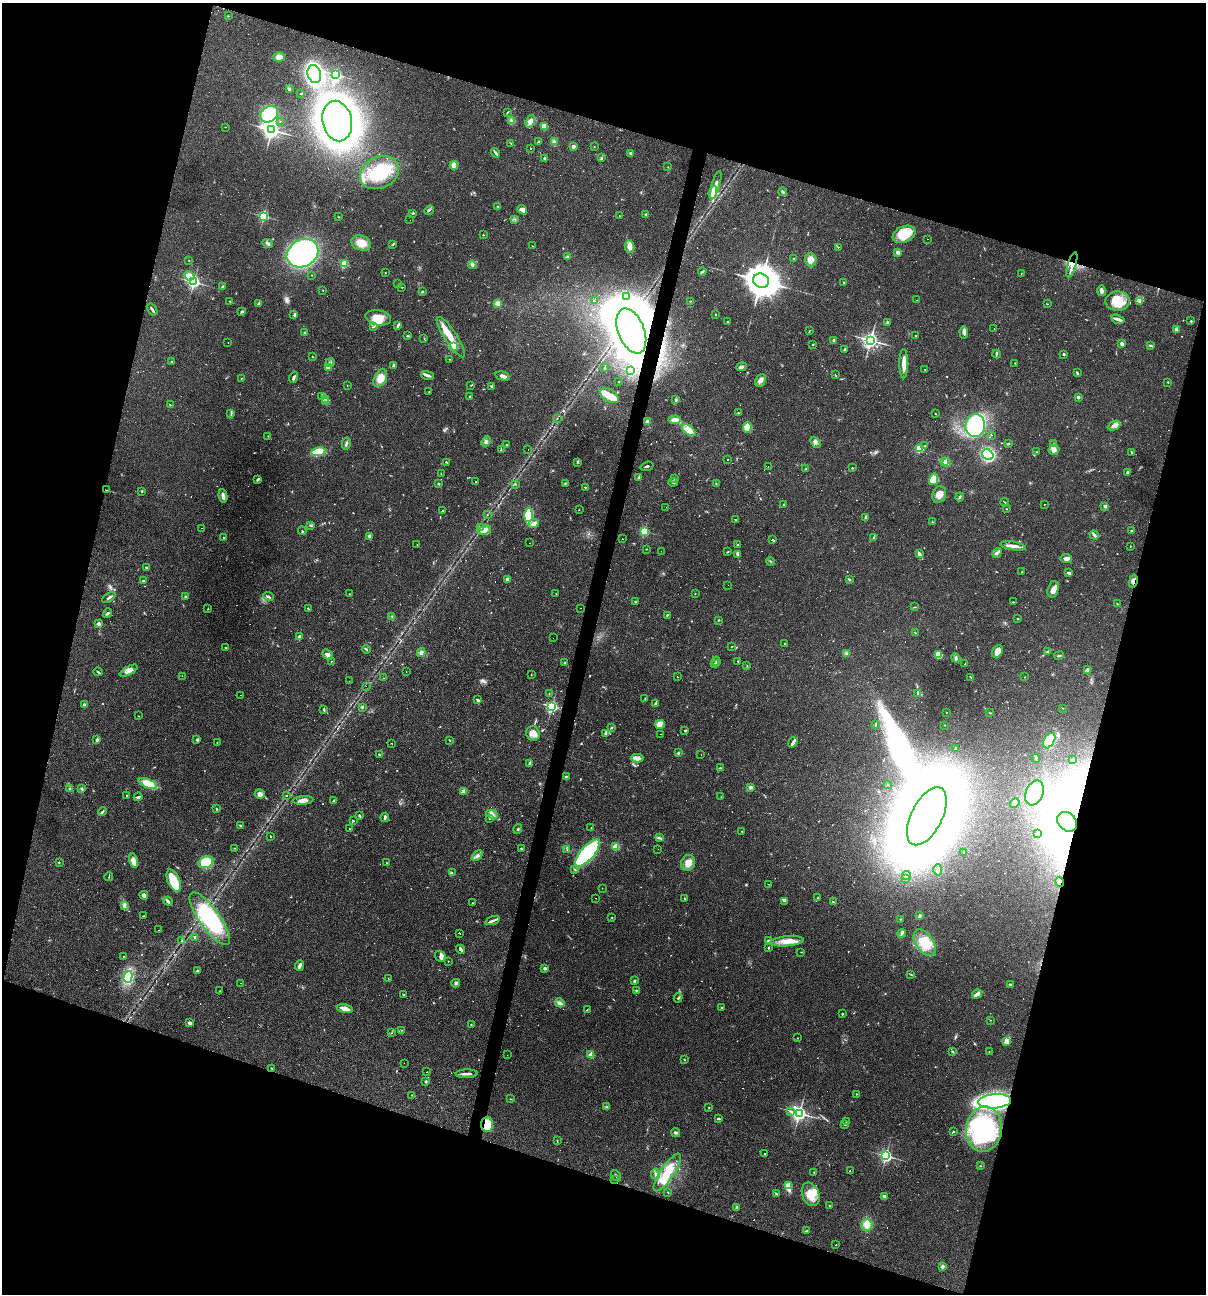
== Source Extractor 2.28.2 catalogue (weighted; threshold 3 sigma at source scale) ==
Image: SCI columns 248-5061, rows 1-5166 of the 5183 x 5166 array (HDU 1 of 3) = the unmasked area's bounding box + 8 px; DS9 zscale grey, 4 x 4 block average (1 PNG px = mean of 4 x 4 image px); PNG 1208 x 1296 px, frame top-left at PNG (2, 3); each listed source drawn as its Kron ellipse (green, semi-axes under 4 px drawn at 4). Shown black and unused: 35% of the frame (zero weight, under 2 of 3 exposures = <1% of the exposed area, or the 3 px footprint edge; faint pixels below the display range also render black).
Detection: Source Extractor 2.28.2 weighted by HDU 2 'WHT'. Background 0.0497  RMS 0.0052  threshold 0.0232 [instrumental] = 3 sigma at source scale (4.5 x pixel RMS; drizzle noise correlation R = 1.50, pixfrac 1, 0.05/0.05 arcsec/px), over >= 5 px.
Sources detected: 816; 18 too faint to see at this stretch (4 x 4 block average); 10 inside a brighter object's white glare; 97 cosmic-ray / hot-pixel residue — neither listed nor drawn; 10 coinciding with a brighter row at this scale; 33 inside a brighter listed object's ellipse — not listed separately; of the other 648, all 500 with FLUX_AUTO >= 1.02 (the completeness limit of this list) listed and drawn (148 fainter detections not listed), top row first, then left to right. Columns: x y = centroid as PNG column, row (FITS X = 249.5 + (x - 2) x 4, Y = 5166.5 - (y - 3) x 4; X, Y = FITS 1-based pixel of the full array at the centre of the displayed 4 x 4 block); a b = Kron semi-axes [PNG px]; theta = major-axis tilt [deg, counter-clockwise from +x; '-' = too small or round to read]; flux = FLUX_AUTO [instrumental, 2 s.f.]
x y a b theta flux
228 16 2 2 - 2.2
279 57 5 4 - 22
314 74 9 6 -72 620
336 75 2 2 - 400
289 89 3 2 - 4.8
301 94 2 2 - 2.2
507 112 4 2 - 2.5
269 114 9 7 36 190
280 121 2 2 - 1.3
337 121 20 14 -77 2200
512 121 4 3 - 6.1
530 122 7 4 70 13
544 126 3 3 - 31
225 127 2 2 - 1.5
272 130 4 3 - 1100
538 142 4 2 - 3.8
554 142 4 3 - 8.3
511 143 4 2 - 2.9
573 146 2 2 - 42
594 146 2 2 - 1.3
531 149 2 2 - 4.5
495 153 5 3 - 5.8
631 153 3 2 - 7.2
601 158 3 2 - 4
545 159 3 2 - 8.8
454 165 4 3 - 34
668 167 2 2 - 1.2
379 173 20 15 25 150
715 185 15 3 73 20
783 192 4 3 - 5.2
713 193 6 3 81 26
498 206 3 2 - 2.1
429 210 5 2 - 2.5
522 210 5 3 - 17
413 213 3 2 - 3.1
646 214 3 2 - 3.9
619 215 2 2 - 1.1
264 216 2 2 - 410
339 217 2 2 - 1.4
515 219 2 2 - 1.6
410 220 2 2 - 2.2
904 234 12 8 22 90
483 235 2 2 - 1.3
928 239 2 2 - 1.5
267 243 5 2 - 6.2
361 243 10 7 -21 38
393 244 4 2 - 2.9
532 246 2 2 - 1.2
630 247 6 5 - 19
838 247 2 2 - 1.3
898 252 2 2 - 46
302 253 16 13 31 540
567 257 2 2 - 2.7
793 258 2 2 - 1.6
189 260 2 2 - 1
811 260 7 6 - 20
344 264 2 2 - 190
472 265 4 3 - 7.9
1072 265 13 3 74 19
702 272 4 2 - 4.6
385 273 2 2 - 1.2
1021 273 2 2 - 1.5
312 275 2 2 - 1.3
189 276 5 3 - 37
761 281 8 7 - 6000
194 282 2 2 - 630
844 282 2 2 - 2.7
398 283 2 2 - 1.4
222 286 3 2 - 2.3
402 287 2 2 - 1.7
323 290 2 2 - 1.1
1101 291 5 2 - 13
422 292 3 2 - 2.8
627 296 2 2 - 2.5
917 300 2 2 - 1.1
230 301 3 2 - 2.2
594 301 3 2 - 84
690 301 3 2 - 2.4
1118 301 12 9 -3 75
1140 301 3 2 - 5.2
259 303 3 2 - 6.2
498 303 2 2 - 120
1047 304 3 2 - 1.6
152 310 6 2 -55 6.9
242 312 3 2 - 3.8
715 314 2 2 - 2.5
294 315 3 2 - 2.7
378 318 13 7 -11 43
1118 319 7 2 -16 20
1191 321 2 2 - 2.9
727 322 2 2 - 1.3
887 322 3 2 - 3
398 326 4 2 - 4.4
373 327 2 2 - 1.6
994 328 2 2 - 1
1176 329 3 3 - 9.4
631 331 23 13 -68 3300
809 331 2 2 - 1.7
964 332 6 4 -85 10
305 333 2 2 - 27
915 335 2 2 - 1.7
407 336 2 2 - 3.1
451 337 24 6 -56 49
424 338 2 2 - 1.5
834 340 3 2 - 4.6
870 340 3 3 - 930
228 343 2 2 - 2.2
813 344 2 2 - 3.1
1122 344 4 3 - 7.2
1150 345 3 2 - 2.7
453 346 2 2 - 260
845 349 3 2 - 4
996 354 4 2 - 3.1
1064 354 2 2 - 3.6
312 357 2 2 - 1.6
449 359 2 2 - 1.3
171 362 3 2 - 2.7
330 363 5 4 - 7.1
1015 363 2 2 - 2.2
904 364 15 3 90 29
394 366 3 2 - 9.3
328 367 2 2 - 60
741 367 5 3 - 6.3
604 368 3 2 - 1.9
924 369 2 2 - 1.8
631 370 2 2 - 290
1077 373 3 2 - 3.2
427 375 7 3 -15 8.8
835 375 3 2 - 1.8
503 376 7 3 -14 11
294 377 5 2 - 7.7
380 378 9 6 63 38
241 379 2 2 - 1.3
760 380 7 4 65 14
619 382 2 2 - 1.6
1168 382 2 2 - 4.2
347 385 2 2 - 1.4
471 385 2 2 - 1.4
492 386 4 2 - 4.3
429 391 2 2 - 1.7
322 396 4 3 - 4.6
470 396 2 2 - 2.5
609 396 10 6 -34 39
1078 397 3 2 - 5.9
326 399 2 2 - 2.1
676 399 2 2 - 1.6
326 402 4 2 - 4
170 405 3 2 - 2.1
231 413 4 2 - 2.5
738 413 3 2 - 1.8
935 414 2 2 - 1.3
557 419 2 2 - 2.1
675 420 6 3 3 21
648 421 3 2 - 13
975 426 11 10 - 390
1114 426 7 4 21 15
747 427 5 4 - 14
689 430 8 4 -39 42
991 435 2 2 - 1
268 436 2 2 - 1.5
486 441 5 3 - 6.6
815 442 6 4 -54 8.2
346 443 6 2 77 7
1008 444 2 2 - 2.4
1053 444 2 2 - 1.5
506 445 2 2 - 1.3
925 446 2 2 - 2.7
919 448 2 2 - 220
528 449 2 2 - 14
501 450 2 2 - 1.4
1054 450 5 4 - 13
1036 451 2 2 - 1.1
318 452 7 3 12 130
1132 452 3 2 - 3.6
988 455 6 5 - 290
727 459 2 2 - 37
446 462 3 2 - 2.6
577 462 2 2 - 2.2
944 462 2 2 - 110
946 462 2 2 - 170
647 466 6 2 18 4.7
768 466 2 2 - 2.1
852 468 2 2 - 2.8
806 469 3 2 - 2.1
441 473 2 2 - 1.7
1127 473 4 2 - 3.6
639 478 3 3 - 4.7
258 479 3 2 - 6.1
674 479 2 2 - 1.3
934 479 6 4 75 32
475 481 2 2 - 42
673 482 4 2 - 4.6
439 484 2 2 - 15
515 484 2 2 - 2.1
565 484 3 2 - 3.4
716 484 2 2 - 1.4
585 487 2 2 - 7.5
107 490 4 2 - 1.4
142 491 3 2 - 1.9
939 495 9 6 72 25
223 496 7 2 -81 20
960 497 4 2 - 3.8
1005 502 4 2 - 1.8
784 504 2 2 - 2.3
1044 504 2 2 - 1.2
1105 506 3 3 - 6.3
666 507 2 2 - 1.6
579 509 2 2 - 1.2
1006 509 2 2 - 1.4
442 511 3 2 - 3.5
487 515 2 2 - 1.1
529 515 7 2 88 170
866 518 4 2 - 5.8
736 519 4 2 - 150
933 522 3 2 - 1.6
534 523 5 3 - 15
311 525 3 2 - 2.4
481 527 2 2 - 1.7
201 528 2 2 - 1.6
484 530 7 4 25 13
302 531 4 2 - 2.8
644 531 2 2 - 330
1131 531 2 2 - 3.2
1094 535 4 3 - 7
369 537 4 3 - 5.3
874 537 3 2 - 2
224 538 2 2 - 1.6
622 539 2 2 - 1.9
773 540 3 2 - 120
530 543 2 2 - 5.2
738 544 3 2 - 2
417 545 2 2 - 1.2
1013 546 13 3 -10 20
1130 546 2 2 - 1.3
647 549 3 2 - 1.7
661 551 2 2 - 2.3
727 552 2 2 - 1.5
997 553 5 3 - 6.9
919 554 4 3 - 9.9
738 555 3 2 - 2.7
1066 559 6 3 -7 11
770 561 4 2 - 1.7
146 567 3 2 - 3.1
1022 572 2 2 - 1.8
1068 572 3 2 - 3.1
507 579 2 2 - 45
850 579 2 2 - 2.2
143 581 2 2 - 3.3
1133 581 7 2 78 8.9
728 585 2 2 - 1.2
1053 589 8 5 75 20
349 594 2 2 - 1.2
556 594 2 2 - 1.5
695 594 2 2 - 1.3
185 597 3 2 - 3.9
268 597 5 2 - 6.2
109 598 7 2 34 5.9
635 601 2 2 - 2.2
1013 602 3 2 - 1.9
1117 604 3 2 - 2.3
914 607 2 2 - 1.3
308 608 3 2 - 2.4
581 608 2 2 - 1.5
208 609 2 2 - 2.4
108 613 5 2 - 4.4
667 615 2 2 - 3.4
392 617 2 2 - 1.8
1018 619 2 2 - 2.8
718 620 3 2 - 1.8
98 624 2 2 - 44
915 633 2 2 - 1.5
299 636 2 2 - 4.9
553 638 2 2 - 5.4
785 644 3 2 - 2.2
225 647 2 2 - 2.2
731 647 3 2 - 1.2
366 649 4 2 - 3.2
421 652 4 4 - 9.1
997 652 7 4 56 24
1048 652 4 2 - 2.7
847 654 3 2 - 1.8
328 655 6 3 -42 8.3
938 655 4 3 - 36
1059 655 5 2 - 3.7
956 658 5 2 - 5.5
331 661 2 2 - 1.3
716 661 5 2 - 6.3
738 661 2 2 - 1.5
564 662 2 2 - 2.1
715 664 2 2 - 12
965 664 3 2 - 2
747 665 3 2 - 1.3
1087 670 2 2 - 7.4
129 671 10 4 28 19
98 672 4 2 - 4.1
406 672 2 2 - 6.2
531 674 3 2 - 1.2
182 676 2 2 - 1.4
677 677 2 2 - 1.6
1025 677 2 2 - 1.3
384 678 2 2 - 1.2
971 678 4 2 - 2.3
349 681 2 2 - 1.4
366 686 2 2 - 1.7
918 693 3 2 - 4.2
549 694 3 2 - 1.7
241 695 2 2 - 1.6
645 698 2 2 - 1.3
478 700 3 2 - 6.9
656 703 3 2 - 6.1
85 705 3 3 - 7.4
362 707 3 3 - 4
552 707 2 2 - 490
1063 708 3 2 - 1.4
324 710 3 2 - 4.7
946 712 2 2 - 1.7
990 713 4 2 - 2.1
138 716 2 2 - 1.1
660 724 5 4 - 36
876 725 4 2 - 2.4
945 725 2 2 - 1.6
611 728 3 2 - 2.9
685 730 2 2 - 160
533 733 7 7 - 21
605 734 3 3 - 7.6
661 734 2 2 - 1.6
97 740 3 2 - 10
197 740 2 2 - 21
450 740 2 2 - 1
1049 741 8 5 59 52
793 742 5 3 - 7.2
217 743 2 2 - 1.2
392 743 2 2 - 2.7
956 748 3 2 - 2.9
678 753 3 2 - 3.1
379 755 3 2 - 3.9
701 755 2 2 - 1.5
637 758 6 4 1 17
1036 758 4 2 - 4.6
1072 760 3 2 - 4.6
530 763 3 2 - 12
721 768 3 2 - 2
566 776 2 2 - 2.3
148 783 10 4 -24 75
887 784 2 2 - 1.7
751 787 3 3 - 5.1
69 788 3 2 - 2.3
82 789 3 3 - 4
463 791 2 2 - 78
1034 793 13 8 67 110
260 794 5 4 - 15
127 795 3 2 - 2.2
286 795 2 2 - 1.5
138 797 4 2 - 5
721 797 2 2 - 1.1
303 800 10 3 5 18
334 801 3 2 - 5.5
1015 803 5 4 - 15
216 809 2 2 - 1.1
102 812 4 2 - 4.9
492 814 6 4 -26 11
359 815 2 2 - 6
927 816 31 15 63 6800
385 817 4 2 - 7.5
489 819 3 2 - 1
353 821 4 2 - 1.4
1067 822 11 8 -44 97
240 825 2 2 - 3.2
591 828 2 2 - 2.1
349 829 2 2 - 1.7
518 829 5 2 - 3.9
742 831 2 2 - 1.2
1038 834 2 2 - 1.5
270 837 2 2 - 1.8
659 838 2 2 - 1.4
616 847 2 2 - 160
234 848 3 2 - 1.8
521 849 2 2 - 3.1
567 849 2 2 - 1.1
658 849 2 2 - 1.3
588 853 17 6 49 450
964 853 2 2 - 4.1
477 856 6 3 42 9.3
133 861 7 3 -78 37
59 862 2 2 - 2
206 862 7 5 25 77
387 863 3 2 - 2.3
688 863 8 7 - 25
575 869 3 2 - 2.4
938 870 6 2 88 7.6
452 872 2 2 - 1.4
109 876 4 2 - 2.5
907 876 5 3 - 5.5
905 879 3 2 - 2.2
174 881 12 6 -65 89
1060 882 5 2 - 4.8
769 884 2 2 - 2.5
602 888 2 2 - 1.5
144 895 4 3 - 11
596 898 2 2 - 2.7
818 898 2 2 - 2.8
684 899 2 2 - 1.4
168 901 5 3 - 6.3
785 901 3 2 - 2.1
833 902 3 2 - 3.3
472 903 2 2 - 7.7
125 905 4 4 - 7.4
143 916 2 2 - 2.9
920 916 3 2 - 4
612 918 2 2 - 3.3
210 919 31 10 -55 260
901 919 2 2 - 1.3
493 921 7 2 19 8
159 930 2 2 - 1.5
459 933 2 2 - 66
902 934 4 2 - 4.3
195 937 2 2 - 5.2
182 940 2 2 - 1.3
768 941 4 2 - 7
787 941 16 5 5 38
925 943 15 9 -56 68
769 948 2 2 - 2.7
461 949 5 2 - 6
801 952 3 2 - 1
123 956 2 2 - 1.5
440 956 6 5 - 11
448 961 2 2 - 1.1
300 965 5 2 - 14
545 968 3 3 - 5.6
197 971 3 2 - 2.6
911 974 2 2 - 1.2
128 977 6 4 74 71
388 979 3 2 - 1.1
634 981 2 2 - 4.7
241 983 2 2 - 3.3
456 983 4 2 - 5.6
1010 984 3 2 - 3.2
220 991 3 2 - 1.9
636 991 2 2 - 1.9
977 994 5 2 - 22
404 995 3 2 - 2.4
678 998 4 2 - 4
560 1003 5 3 - 9.3
722 1007 3 2 - 3
345 1009 8 3 -14 28
587 1009 3 2 - 1.6
842 1014 2 2 - 2.1
990 1020 2 2 - 1.1
190 1023 3 2 - 13
471 1024 2 2 - 2.4
401 1030 2 2 - 1.3
391 1033 2 2 - 1
798 1038 2 2 - 1.2
1006 1041 2 2 - 97
952 1051 2 2 - 2.1
989 1051 2 2 - 1.2
591 1054 2 2 - 140
507 1055 2 2 - 1.2
684 1059 3 2 - 1.9
404 1063 2 2 - 1.7
272 1068 2 2 - 2.4
427 1072 2 2 - 12
467 1074 11 2 1 12
426 1082 2 2 - 4.8
856 1094 2 2 - 1.4
412 1095 3 2 - 1.7
510 1099 2 2 - 1.3
994 1101 16 7 5 750
607 1107 3 2 - 3.5
709 1107 2 2 - 1.5
791 1112 2 2 - 5.8
799 1113 3 3 - 920
719 1118 3 2 - 4.9
846 1122 3 2 - 2
487 1124 7 6 - 67
845 1124 3 2 - 2
984 1129 23 18 81 310
953 1132 2 2 - 1.6
676 1133 4 2 - 6.7
557 1141 3 2 - 2.3
765 1154 2 2 - 59
886 1156 2 2 - 620
980 1166 2 2 - 1.7
850 1171 2 2 - 130
667 1172 22 6 56 71
814 1172 2 2 - 1.4
655 1174 5 2 - 5.6
616 1176 6 2 -54 5.2
615 1180 2 2 - 1.2
788 1185 2 2 - 130
668 1192 2 2 - 1.4
776 1193 2 2 - 2.5
811 1194 12 8 -68 44
884 1196 3 2 - 8.1
830 1206 3 2 - 1.4
736 1207 3 2 - 4.1
867 1225 6 5 - 18
807 1231 3 2 - 2.1
836 1245 2 2 - 1.2
942 1266 2 2 - 39
Overlapping masked pixels (flux is a lower limit): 7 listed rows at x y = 1072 265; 631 331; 1133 581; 1067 822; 1060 882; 994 1101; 487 1124
Diffuse or blended objects may show on this block-average render without a row.